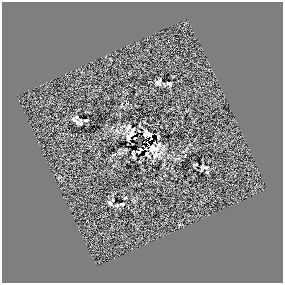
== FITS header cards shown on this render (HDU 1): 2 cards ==
NAXIS1  =                  281 /
NAXIS2  =                  281 /

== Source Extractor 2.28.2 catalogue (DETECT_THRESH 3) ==
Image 281 x 281 px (HDU 1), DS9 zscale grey, 1 PNG px = 1 image px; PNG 285 x 285 px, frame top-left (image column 1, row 281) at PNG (2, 2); no overlay
Background 0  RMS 29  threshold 88.1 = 3 sigma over >= 5 px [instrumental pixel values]
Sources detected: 21; all 21 listed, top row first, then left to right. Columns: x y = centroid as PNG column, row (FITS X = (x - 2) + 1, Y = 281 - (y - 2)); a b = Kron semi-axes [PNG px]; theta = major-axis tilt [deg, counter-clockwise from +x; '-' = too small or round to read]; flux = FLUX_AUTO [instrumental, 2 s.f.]
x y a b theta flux
159 82 6 4 59 4400
169 84 5 3 - 3200
77 117 6 5 - 3700
86 120 4 2 - 2200
80 123 9 4 -20 4500
129 127 9 5 56 5300
132 134 10 7 31 5200
145 134 7 4 87 5200
149 134 5 4 - 4600
158 137 4 2 - 1900
128 138 4 3 - 2900
153 148 8 6 -8 12000
140 149 4 3 - 3000
146 149 5 2 - 1800
147 154 6 3 -53 1900
133 156 5 2 - 2500
196 164 3 2 - 1700
205 167 11 4 -4 4600
207 172 4 3 - 1400
110 203 7 5 -41 3600
122 204 4 3 - 2800